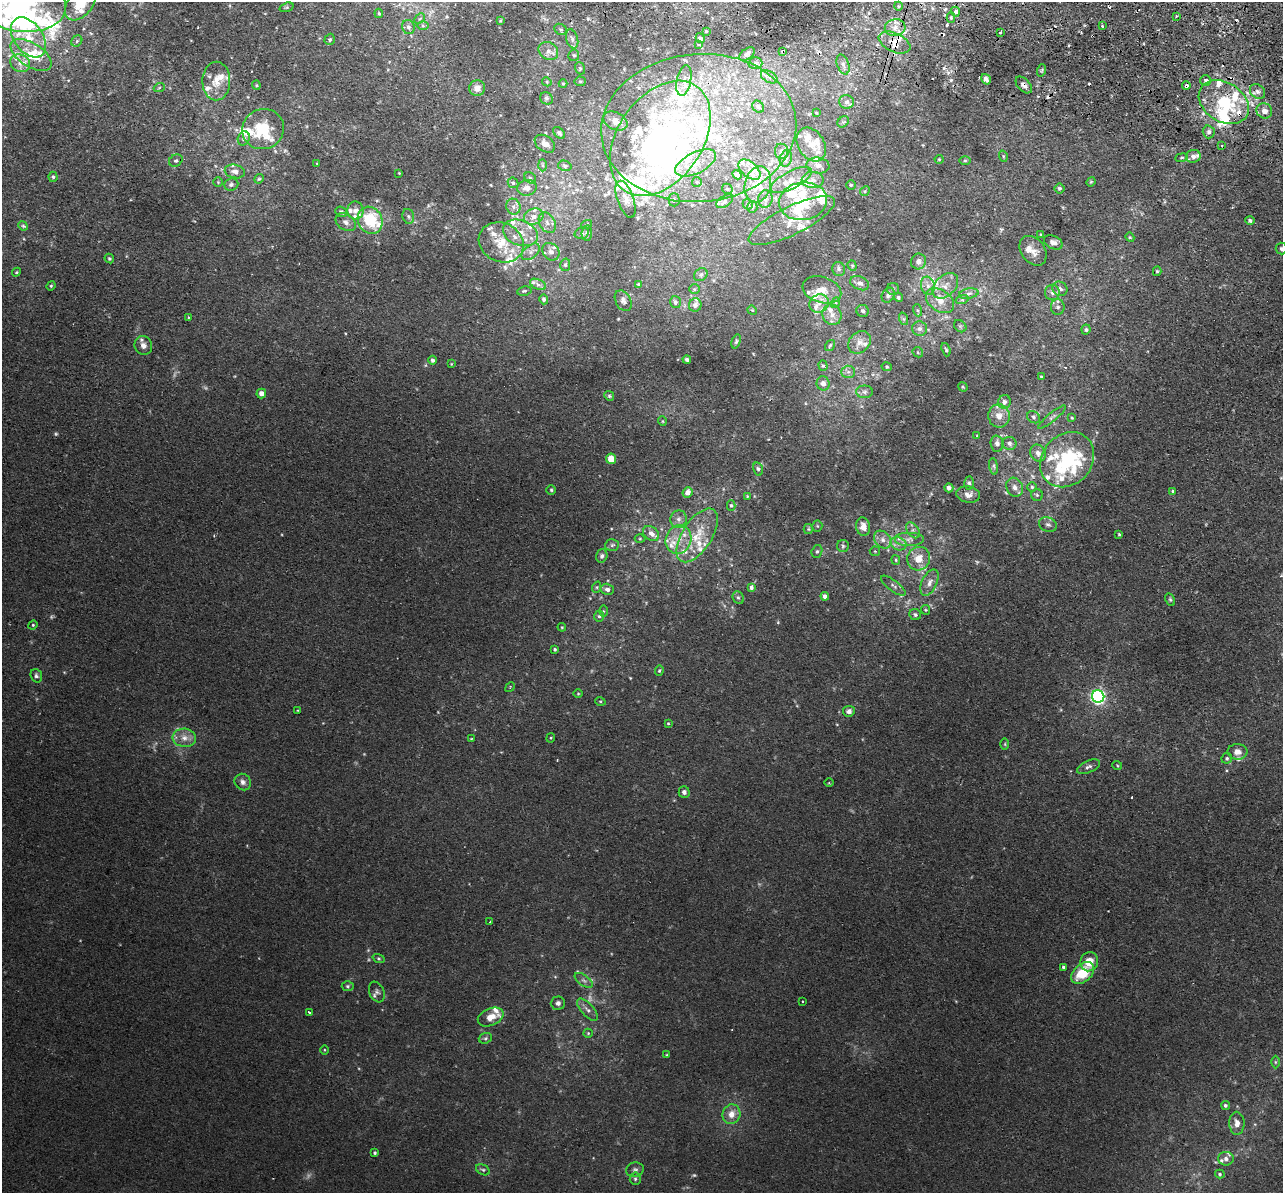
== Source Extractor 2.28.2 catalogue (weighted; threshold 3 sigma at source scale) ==
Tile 10 of 4 x 4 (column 2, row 3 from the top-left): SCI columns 1298-2578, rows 1499-2689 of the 5157 x 5256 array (HDU 1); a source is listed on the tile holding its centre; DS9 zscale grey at full resolution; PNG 1285 x 1195 px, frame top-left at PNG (2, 2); each listed source drawn as its Kron ellipse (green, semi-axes under 4 px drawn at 4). Shown black and unused: <1% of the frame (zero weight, under 2 of 3 exposures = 3% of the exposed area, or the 3 px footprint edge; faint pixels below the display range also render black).
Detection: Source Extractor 2.28.2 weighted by HDU 2 'WHT'; one run over the whole footprint, this tile lists its part. Background 0.0199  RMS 0.0051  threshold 0.0229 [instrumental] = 3 sigma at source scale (4.5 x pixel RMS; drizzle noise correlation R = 1.50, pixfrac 1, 0.05/0.05 arcsec/px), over >= 5 px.
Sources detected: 422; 8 too faint to see at this stretch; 6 inside a brighter object's white glare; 15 cosmic-ray / hot-pixel residue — neither listed nor drawn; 98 inside a brighter listed object's ellipse — not listed separately; the other 295 listed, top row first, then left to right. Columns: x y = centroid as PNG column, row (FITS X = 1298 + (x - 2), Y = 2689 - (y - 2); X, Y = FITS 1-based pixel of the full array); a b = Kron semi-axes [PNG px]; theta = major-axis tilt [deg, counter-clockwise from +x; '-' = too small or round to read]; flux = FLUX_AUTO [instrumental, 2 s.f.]
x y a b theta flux
81 3 20 12 53 16
22 4 44 27 -7 74
898 6 4 3 - 0.51
286 7 7 4 19 0.76
955 12 5 4 - 2.5
379 13 5 4 - 0.63
1176 16 2 2 - 0.57
951 18 5 4 - 0.66
420 19 6 4 45 0.69
500 21 3 2 - 0.55
423 26 6 4 -2 0.84
1102 26 3 3 - 0.76
408 27 7 6 - 2
895 28 10 8 14 4
561 29 7 5 -34 0.98
706 31 4 3 - 0.54
1000 32 3 2 - 1.1
28 37 22 14 -54 13
700 38 5 4 - 0.91
330 39 6 5 - 0.86
572 39 10 6 -74 1.8
77 41 6 5 - 1
895 42 17 9 -25 6
698 45 3 3 - 0.76
548 51 10 8 -36 3.1
783 51 3 3 - 2.1
747 54 8 5 38 1.7
31 55 23 11 -33 14
574 55 6 5 - 1
20 63 10 8 -26 3.6
755 63 7 6 - 1.3
843 64 10 6 -71 2.2
580 68 6 5 - 0.8
1042 70 6 4 71 0.72
769 77 9 5 -29 2
986 79 5 4 - 1.7
684 80 15 7 79 4
216 81 19 14 89 8.2
580 81 5 5 - 0.81
1206 81 5 5 - 1.5
547 82 5 3 - 0.58
563 84 4 4 - 0.54
256 85 4 4 - 0.61
1024 85 10 6 -46 2.5
1186 86 4 3 - 2.2
159 88 5 3 - 0.55
477 88 8 8 - 3.3
1258 92 8 6 -43 1.8
546 98 6 6 - 1.2
847 102 7 7 - 2
1224 102 27 19 -33 27
758 107 6 5 - 1.3
1264 111 8 7 - 3.1
816 113 3 3 - 0.45
615 121 13 8 -26 4.4
843 122 6 5 - 0.91
699 128 98 74 5 170
263 129 21 20 - 18
1209 132 6 6 - 1.3
559 133 7 4 -47 1.3
244 138 7 5 69 1.4
660 138 64 42 55 140
545 144 11 7 -35 3.8
811 145 18 13 -57 6.6
1221 145 3 3 - 1.1
781 151 7 6 - 2.1
1003 156 5 3 - 0.52
1193 156 7 6 - 2.3
786 158 8 6 72 1.8
1182 158 6 3 9 0.61
939 159 4 4 - 0.52
965 160 6 4 1 0.76
176 161 7 5 31 1.1
317 163 4 3 - 0.45
696 163 22 10 26 9.1
542 165 6 4 -88 0.88
818 165 11 8 -6 2.9
565 166 7 5 -14 1.1
749 170 13 7 -41 4.2
235 171 10 6 -12 2.7
399 173 2 2 - 0.31
737 175 5 4 - 2.6
53 177 5 4 - 0.84
530 178 6 5 - 0.97
259 179 5 4 - 0.69
791 180 22 9 28 7.1
813 180 11 8 -1 3.1
218 182 5 5 - 0.69
697 182 5 4 - 0.66
1091 182 5 4 - 0.65
513 183 6 5 - 0.96
231 184 7 6 - 1.4
758 184 18 13 76 11
851 185 5 5 - 0.86
527 188 10 8 11 4.3
1059 188 5 5 - 0.82
727 189 5 4 - 0.74
865 191 5 4 - 0.6
626 199 19 8 -70 3.6
765 199 8 7 - 2.1
674 200 6 5 - 1.1
725 201 9 5 35 1.2
803 201 24 19 8 21
748 204 5 5 - 0.82
513 207 8 7 - 2.4
752 207 5 5 - 0.83
355 210 9 8 - 2.7
341 212 6 5 - 1.2
408 216 7 5 -75 1.2
534 217 10 8 16 3.8
370 220 14 12 -62 24
1250 220 4 4 - 1.2
792 221 47 14 26 15
346 222 11 7 -35 2.6
547 223 11 7 -62 3.4
587 224 5 3 - 0.43
23 226 5 4 - 0.68
520 233 18 12 -20 9.6
582 233 7 5 16 1.1
587 233 7 5 84 1.3
1041 235 4 2 - 0.39
1130 237 5 4 - 0.56
501 242 23 19 -24 16
1053 242 10 6 -23 2.3
1281 249 6 5 - 1.1
1033 251 16 12 -52 4.7
531 252 10 6 39 2.5
551 252 9 8 - 2.9
109 258 5 4 - 0.81
918 261 8 7 - 2.3
565 265 6 5 - 1.1
852 266 5 4 - 0.7
839 269 7 6 - 1.5
1157 271 5 4 - 0.59
16 272 4 4 - 0.55
701 275 7 6 - 1.2
860 283 10 6 -23 2.2
538 284 8 5 -23 1.8
638 284 4 4 - 0.64
51 286 5 4 - 0.64
928 286 9 7 -76 2.7
945 286 15 10 44 5.6
695 289 5 5 - 0.74
893 289 6 6 - 1
1060 289 8 7 - 2
822 290 20 13 -18 7.7
524 291 7 4 10 0.87
1052 293 7 7 - 2
969 294 10 5 10 1.7
888 295 8 6 60 2
898 297 4 4 - 0.88
544 299 5 4 - 1.1
962 300 7 4 18 0.92
623 301 11 7 -61 2.1
940 301 15 10 -35 6.6
675 302 6 5 - 1.4
819 303 10 8 29 3.6
835 303 5 3 - 0.64
695 305 7 6 - 2.3
1058 307 8 7 - 1.7
752 310 5 4 - 0.52
917 310 6 4 -71 0.8
863 311 6 6 - 1.3
832 315 10 9 - 3.5
188 317 4 3 - 0.38
904 319 6 4 -71 0.82
960 326 7 5 -44 0.98
920 329 7 7 - 2.1
1086 330 5 4 - 0.91
736 341 7 4 73 0.91
859 342 12 10 46 3.7
143 345 9 8 - 2.9
830 345 6 4 54 0.69
946 350 7 4 -70 0.82
918 352 6 4 -46 0.7
432 360 4 4 - 1.4
687 360 4 4 - 1.2
451 364 4 3 - 0.41
823 366 5 4 - 0.79
887 367 5 4 - 0.74
848 372 7 6 - 1.5
1042 377 3 3 - 0.64
823 383 7 6 - 2.6
963 387 5 4 - 0.52
865 392 8 6 -1 1.6
261 393 5 4 - 3
609 396 5 4 - 0.66
1004 402 7 6 - 2
999 416 12 10 -78 5.4
1034 417 7 5 -36 1.2
1052 417 17 4 39 1.6
1072 418 4 3 - 0.46
662 421 5 3 - 0.42
977 436 3 3 - 0.6
1009 443 7 6 - 1.8
997 444 8 6 -86 2.4
1038 453 9 7 -59 3.1
611 459 5 5 - 6.1
1067 460 29 25 48 43
994 466 8 4 -82 1.1
758 469 7 4 -77 1.1
969 483 6 5 - 1
1015 487 10 8 -63 2.5
1032 487 5 5 - 0.85
949 488 5 4 - 2
551 490 4 4 - 0.65
1173 491 3 3 - 0.77
688 492 5 5 - 3.6
968 494 12 8 -8 3.1
1037 495 6 6 - 1
747 496 3 3 - 0.35
731 505 5 4 - 0.89
679 519 9 8 - 2.3
1048 525 9 7 -21 1.7
817 526 5 5 - 0.64
863 527 9 7 -80 3.9
808 529 5 4 - 0.67
913 530 9 5 -54 1.7
651 533 9 6 -39 2.9
1119 534 3 2 - 0.53
697 535 30 15 57 15
640 539 5 3 - 0.51
678 539 15 12 68 7.6
909 539 15 7 0 3.4
883 540 10 7 -47 2.8
898 544 8 6 -19 2.3
612 545 7 6 - 1.2
843 546 6 6 - 0.97
817 551 7 5 73 0.91
875 551 5 5 - 0.6
602 556 7 5 73 1.5
919 559 12 11 - 7.2
896 560 5 4 - 0.61
929 583 14 7 65 3.4
893 586 15 5 -37 1.9
597 587 6 4 72 0.71
751 588 3 3 - 2.4
607 589 7 5 -15 2
825 596 4 4 - 2.2
738 598 6 5 - 1.1
1170 600 7 4 -62 0.88
926 610 5 4 - 0.54
603 611 5 4 - 0.56
915 615 6 5 - 1.1
599 616 5 5 - 1
33 625 4 4 - 0.58
562 627 4 4 - 0.55
555 649 4 4 - 0.77
659 671 5 4 - 0.63
36 676 7 5 -69 1.2
510 687 5 3 - 0.54
578 694 5 3 - 0.46
1098 696 6 6 - 140
600 701 5 3 - 0.51
297 710 4 2 - 0.38
849 711 6 5 - 2
668 723 4 3 - 0.5
184 738 12 9 -5 4.2
551 738 5 3 - 0.5
471 739 4 3 - 0.42
1005 744 6 4 90 0.62
1237 752 10 8 -3 3.6
1227 758 5 5 - 0.9
1117 765 5 3 - 0.5
1088 767 12 6 22 1.8
243 782 8 7 - 2.2
829 783 4 3 - 0.44
684 792 5 5 - 1.8
490 922 3 2 - 0.6
379 958 6 4 -19 0.72
1089 962 10 8 58 8.1
1063 967 3 3 - 0.97
1083 973 13 8 42 16
584 980 10 5 -35 1.6
348 986 6 5 - 0.87
377 992 11 7 -67 2
803 1001 3 2 - 0.66
558 1003 7 6 - 1.8
587 1010 14 6 -48 2.3
309 1012 4 3 - 0.77
491 1017 13 8 24 5.3
588 1033 5 4 - 0.54
485 1038 7 5 21 0.97
325 1050 4 3 - 0.45
667 1055 4 3 - 0.54
1275 1062 6 4 -90 0.76
1225 1105 5 4 - 0.95
731 1114 10 9 - 4.8
1237 1123 11 7 -89 4.1
375 1153 4 4 - 0.85
1226 1159 8 7 - 2
483 1170 7 5 -28 1
635 1170 9 7 13 1.6
1220 1174 5 4 - 0.77
635 1179 6 5 - 1.1
Overlapping masked pixels (flux is a lower limit): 5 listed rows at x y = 895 42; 783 51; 1024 85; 1186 86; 699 128
Isophote crosses this tile's border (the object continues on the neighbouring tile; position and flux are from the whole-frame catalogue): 3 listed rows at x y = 81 3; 22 4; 1281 249
Unlisted compact peaks at least as high as the median listed source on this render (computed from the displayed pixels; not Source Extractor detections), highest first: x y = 951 80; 778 622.